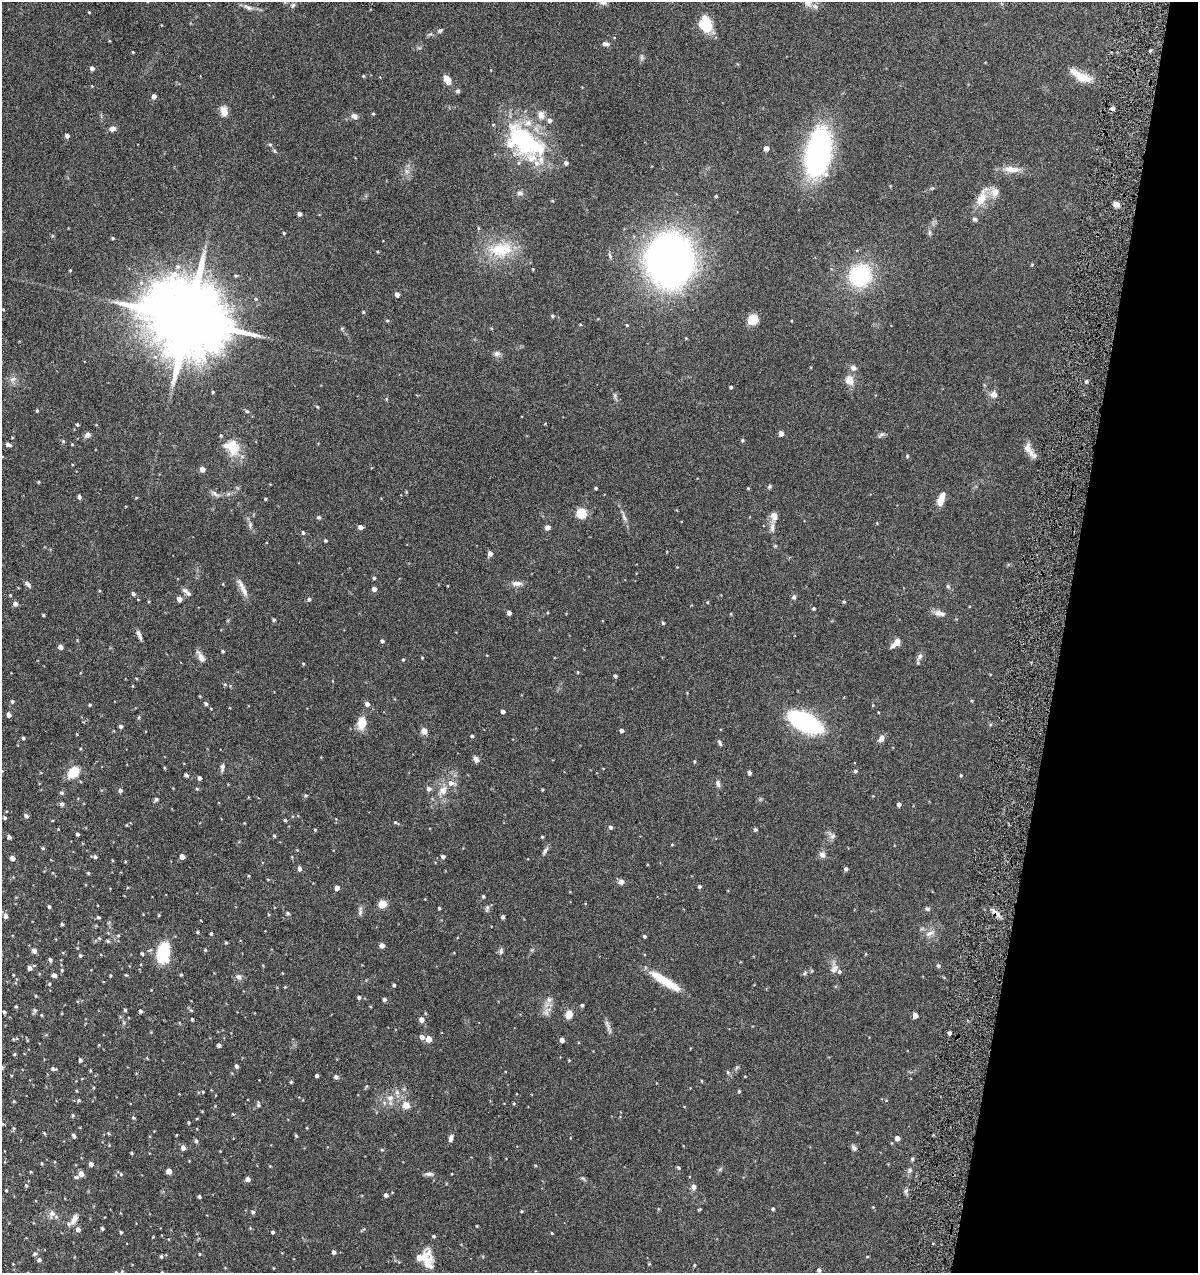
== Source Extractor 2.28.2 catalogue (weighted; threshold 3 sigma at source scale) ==
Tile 8 of 4 x 4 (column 4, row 2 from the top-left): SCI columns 3709-4904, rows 2544-3814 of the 5147 x 5088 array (HDU 1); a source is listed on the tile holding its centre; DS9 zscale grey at full resolution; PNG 1200 x 1275 px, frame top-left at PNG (2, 2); no overlay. Shown black and unused: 11% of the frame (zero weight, under 4 of 8 exposures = <1% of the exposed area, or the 3 px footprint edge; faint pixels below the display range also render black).
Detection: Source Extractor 2.28.2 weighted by HDU 2 'WHT'; one run over the whole footprint, this tile lists its part. Background 0.0995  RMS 0.0049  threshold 0.0201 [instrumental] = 3 sigma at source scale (4.09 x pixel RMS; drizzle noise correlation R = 1.36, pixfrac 0.8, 0.05/0.05 arcsec/px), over >= 5 px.
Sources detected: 408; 3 too faint to see at this stretch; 1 inside a brighter object's white glare — not listed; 18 inside a brighter listed object's ellipse — not listed separately; the other 386 listed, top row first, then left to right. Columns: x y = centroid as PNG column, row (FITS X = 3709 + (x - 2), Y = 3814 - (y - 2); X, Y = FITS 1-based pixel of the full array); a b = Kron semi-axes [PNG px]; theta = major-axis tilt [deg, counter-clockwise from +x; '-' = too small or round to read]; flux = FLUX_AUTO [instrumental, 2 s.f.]
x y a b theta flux
603 2 12 7 -15 1.9
293 5 7 6 - 1
815 6 9 6 -27 1.4
248 7 16 6 -27 2
89 12 4 4 - 0.34
705 24 17 14 -65 12
440 30 8 5 33 1
606 44 9 5 -1 1.4
1150 50 4 4 - 0.53
133 52 3 3 - 0.38
642 57 10 5 -86 1
985 62 4 3 - 0.27
92 68 4 4 - 2
363 76 4 4 - 0.49
1082 77 24 11 -10 8
447 80 11 6 -64 4
92 86 4 4 - 0.33
458 91 6 5 - 0.8
154 96 4 4 - 2.2
1113 108 5 4 - 1.6
224 111 12 7 -79 3.9
373 114 4 3 - 0.56
354 116 9 7 -25 1.9
112 129 8 7 - 1.9
67 136 4 4 - 1.8
523 140 47 34 -45 54
270 144 6 4 -1 0.57
766 148 4 4 - 2.8
274 151 6 5 - 0.64
818 152 46 23 80 98
566 163 4 4 - 1.3
1011 169 23 8 -3 5.6
407 171 9 8 - 2.2
890 186 5 3 - 0.36
932 188 6 4 40 0.58
520 193 8 6 -15 1.3
716 196 3 3 - 0.5
982 197 33 12 63 8.3
1116 204 7 6 - 2.2
299 214 4 4 - 1.6
478 228 5 3 - 0.45
284 233 3 3 - 0.52
930 233 7 6 - 1
52 236 5 5 - 0.62
113 238 4 3 - 0.56
500 249 34 24 13 19
610 255 9 4 -67 0.91
669 260 31 26 -86 460
1032 265 4 4 - 0.48
178 266 7 7 - 1.4
533 269 4 3 - 0.37
70 270 4 3 - 0.44
860 275 23 22 - 38
397 295 5 4 - 2
255 299 5 4 - 0.61
3 309 3 2 - 0.32
363 312 4 4 - 0.48
552 316 4 4 - 0.77
188 319 23 18 -23 7600
753 319 9 8 - 9.5
387 321 4 4 - 0.54
792 321 3 2 - 0.32
580 324 4 3 - 0.37
627 325 4 3 - 0.48
342 328 6 5 - 0.59
491 328 5 3 - 0.38
686 338 4 4 - 0.33
497 354 9 7 5 1.5
853 367 7 7 - 2.1
13 380 11 9 62 2.4
850 380 11 9 -64 4.9
1086 381 4 4 - 0.77
731 387 4 3 - 0.76
213 392 3 3 - 0.49
993 394 11 11 - 2.5
615 396 11 5 -79 1.2
317 407 4 4 - 0.46
37 410 4 3 - 0.62
247 411 7 4 -26 0.71
77 424 4 4 - 0.7
781 433 4 4 - 3.3
87 435 8 6 28 1.6
881 435 11 5 35 1.1
742 440 5 5 - 0.69
63 441 6 4 -45 0.59
72 444 4 4 - 0.38
8 445 6 4 -16 1.7
232 447 21 16 -70 11
1031 453 17 8 -41 3
907 456 5 4 - 0.57
202 469 4 4 - 3.9
38 482 4 3 - 0.49
770 487 6 5 - 0.68
596 488 3 3 - 0.66
748 488 3 3 - 0.42
406 492 5 4 - 0.39
215 494 14 6 -33 1.8
228 494 7 5 44 0.99
79 497 4 3 - 1.3
136 498 4 3 - 0.33
265 499 4 3 - 0.53
941 499 15 7 71 5.1
582 513 5 5 - 30
624 516 22 5 -67 2.3
319 517 5 5 - 0.72
774 517 13 8 88 3.1
877 523 4 3 - 0.33
250 525 9 5 82 1.2
360 527 4 4 - 2.5
547 527 4 4 - 2.8
303 533 5 4 - 0.88
325 540 4 3 - 0.67
490 553 5 4 - 2.6
374 578 4 4 - 0.67
517 583 15 7 0 2.6
28 584 9 5 -43 1.4
948 586 7 5 -63 0.9
374 589 4 4 - 2.7
244 590 25 7 -63 3.7
186 592 15 5 -42 1.7
133 594 5 4 - 1.3
10 595 4 3 - 0.43
794 597 7 6 - 1.1
179 599 5 4 - 3.1
309 599 5 5 - 0.93
707 602 4 4 - 0.36
844 602 4 4 - 0.7
15 604 5 4 - 2.3
814 608 4 4 - 0.62
509 613 4 4 - 2.1
939 613 18 7 -13 3
731 614 4 4 - 0.4
43 615 3 3 - 0.49
274 620 4 4 - 0.8
663 623 4 3 - 0.73
139 635 14 4 -68 1.6
382 641 4 4 - 1.1
896 643 11 5 46 4
60 647 4 4 - 2.6
223 651 4 3 - 0.58
201 657 15 6 -61 2.9
919 657 12 6 54 1.7
422 658 3 3 - 0.47
403 659 3 3 - 0.48
303 664 4 3 - 0.41
578 672 3 3 - 0.41
615 676 4 3 - 0.95
136 678 5 3 - 0.34
225 684 5 5 - 0.59
133 686 4 3 - 0.36
687 693 4 3 - 0.3
200 696 3 3 - 0.35
12 701 5 5 - 0.78
972 701 4 4 - 0.44
206 703 5 4 - 1.1
367 704 5 4 - 2
90 705 4 4 - 0.62
873 705 5 4 - 0.39
503 711 4 4 - 1.7
878 712 4 2 - 0.28
9 715 4 4 - 2.1
139 717 6 4 71 0.51
805 722 31 12 -28 82
362 723 16 10 80 6
121 726 4 4 - 1.3
621 730 4 4 - 1.2
424 731 7 7 - 2.4
77 734 3 3 - 0.33
472 736 4 3 - 0.74
23 738 3 3 - 0.72
882 738 9 7 54 2.2
720 743 9 4 -65 0.88
476 759 8 5 -57 1.6
694 761 4 4 - 0.54
222 767 11 5 81 1.5
164 768 4 3 - 0.43
855 771 5 4 - 0.64
73 772 12 9 45 9.5
750 773 4 3 - 1.4
186 775 5 4 - 1.2
961 775 4 3 - 0.53
199 778 4 4 - 1.5
718 783 10 6 -84 1.4
197 789 5 4 - 0.52
429 789 6 5 - 1.6
120 790 5 4 - 1.2
443 790 15 10 51 5.1
62 793 5 5 - 0.89
306 795 5 5 - 0.73
873 796 4 3 - 0.3
156 799 5 4 - 1
62 804 5 4 - 1.3
899 804 4 4 - 1.6
26 816 5 5 - 1.3
298 816 5 3 - 0.34
5 817 4 3 - 0.77
285 820 4 3 - 0.73
396 822 8 4 -35 0.62
611 827 4 4 - 1.1
58 829 3 3 - 0.27
315 830 4 3 - 0.52
755 830 4 4 - 0.85
77 834 3 3 - 0.95
831 835 15 8 -43 2
274 836 4 3 - 0.59
9 837 4 4 - 1.4
542 837 4 3 - 0.53
672 845 5 3 - 0.35
43 848 4 4 - 0.56
297 850 4 4 - 0.34
545 851 14 5 59 1.4
822 855 8 7 - 2.2
95 857 5 4 - 0.92
182 857 4 4 - 2.9
292 857 5 3 - 0.34
443 857 4 4 - 1.4
12 858 4 4 - 2.8
112 860 4 3 - 0.33
125 862 4 3 - 0.34
299 869 5 4 - 1.5
846 869 4 4 - 1.3
88 873 4 3 - 0.59
268 880 4 3 - 0.31
621 882 6 6 - 2
699 886 4 4 - 0.91
337 888 4 4 - 3.2
483 896 4 4 - 0.66
383 904 6 6 - 6.8
49 907 4 3 - 0.89
439 908 3 3 - 0.61
487 908 11 5 80 1.1
927 909 7 5 -34 0.83
360 911 14 4 80 1.4
288 913 6 4 -87 0.65
996 913 15 6 -41 2.5
159 915 4 3 - 0.45
5 916 5 4 - 2.2
98 917 4 4 - 0.68
503 917 4 3 - 1.2
62 924 4 3 - 0.7
198 932 3 3 - 0.59
211 933 4 3 - 0.6
930 933 16 7 25 3
118 936 5 4 - 0.51
645 936 3 3 - 0.88
99 938 5 4 - 0.43
108 941 5 4 - 0.75
226 942 3 3 - 0.47
382 945 5 4 - 2.3
205 950 4 3 - 0.5
34 951 5 4 - 2.2
501 951 8 6 74 1.1
163 953 22 13 82 22
142 954 4 3 - 0.7
866 954 5 3 - 0.38
80 955 4 4 - 0.71
50 960 4 4 - 1
263 966 4 3 - 0.36
938 966 6 6 - 0.8
29 968 5 4 - 1.8
834 968 18 9 88 3.2
62 970 4 4 - 0.5
282 973 4 2 - 0.25
805 973 8 4 43 0.73
13 975 3 2 - 0.36
54 975 4 4 - 2.1
110 975 3 3 - 0.46
181 975 4 3 - 0.49
239 977 8 8 - 1.7
666 981 36 8 -31 14
49 984 4 3 - 0.42
394 985 3 3 - 0.84
285 987 4 4 - 0.35
359 997 4 4 - 1.2
384 999 4 4 - 1.4
549 1000 10 8 15 2.2
582 1005 4 3 - 0.8
16 1006 4 3 - 0.52
125 1010 4 4 - 0.61
191 1010 6 5 - 0.61
35 1011 8 5 69 0.87
140 1011 4 3 - 0.89
4 1012 3 3 - 0.81
546 1012 14 7 -81 2.8
425 1013 5 3 - 0.42
569 1014 8 7 - 4.8
41 1015 5 3 - 0.37
915 1015 4 4 - 3.8
192 1019 3 3 - 0.74
421 1020 5 4 - 3
609 1029 18 5 -71 1.9
950 1033 3 3 - 1.1
422 1037 4 4 - 2.4
13 1039 5 5 - 0.54
429 1039 5 4 - 5.7
27 1040 6 3 -74 0.38
562 1040 4 4 - 2.4
219 1045 4 4 - 1.4
14 1054 4 3 - 0.51
80 1060 4 3 - 1.1
569 1060 4 3 - 0.36
237 1066 4 4 - 1.3
53 1069 7 4 -12 0.98
90 1070 4 3 - 0.44
728 1072 6 5 - 0.77
317 1076 3 3 - 1.1
745 1076 4 2 - 0.27
336 1077 7 6 - 1
701 1081 4 3 - 0.39
291 1082 4 3 - 0.69
366 1087 8 3 58 0.5
739 1091 4 3 - 0.61
203 1092 4 3 - 0.42
390 1098 10 10 - 3.8
79 1100 5 4 - 0.76
14 1101 4 3 - 0.4
514 1103 4 3 - 0.45
258 1105 9 5 -82 0.93
406 1105 5 5 - 6.9
233 1114 4 4 - 0.39
73 1115 5 4 - 0.53
133 1118 4 4 - 0.66
189 1123 4 4 - 0.5
3 1124 6 3 -18 0.45
14 1128 5 5 - 0.53
44 1133 5 3 - 0.43
74 1136 5 4 - 0.94
296 1136 4 3 - 0.61
451 1138 8 5 78 1.7
897 1138 4 4 - 2.9
196 1141 5 4 - 1
183 1148 4 4 - 2.5
854 1148 8 6 -53 1.2
382 1150 5 4 - 0.52
131 1153 3 3 - 0.62
912 1159 5 5 - 0.62
42 1163 5 3 - 0.39
91 1164 4 4 - 2
535 1165 4 4 - 0.41
270 1166 4 4 - 0.32
678 1167 5 4 - 0.62
720 1169 8 4 53 0.77
910 1170 8 6 73 1.3
169 1171 4 4 - 4
31 1172 4 3 - 0.42
81 1174 5 5 - 3.1
121 1174 5 4 - 0.59
429 1174 11 5 -2 1.6
76 1177 7 4 -10 0.73
583 1178 8 5 -38 0.78
247 1179 4 4 - 2.9
26 1185 5 4 - 0.59
693 1187 6 5 - 2.2
6 1190 3 3 - 0.38
906 1191 9 6 83 1.2
386 1195 4 4 - 1.5
199 1197 4 3 - 0.96
873 1207 3 3 - 0.32
699 1209 4 3 - 0.45
773 1209 4 4 - 0.74
522 1211 3 3 - 0.45
253 1212 5 4 - 1
52 1214 11 8 76 2.7
74 1219 15 7 59 3.3
477 1226 3 3 - 0.33
102 1228 4 3 - 0.8
250 1228 4 4 - 0.44
78 1229 5 5 - 2.2
362 1230 9 3 38 0.52
121 1232 4 3 - 0.59
273 1232 3 3 - 0.97
552 1233 4 3 - 0.4
434 1236 4 4 - 0.84
153 1237 3 3 - 0.31
334 1252 4 3 - 1.3
35 1254 6 5 - 0.84
200 1254 4 3 - 0.42
161 1256 5 4 - 0.76
867 1256 5 3 - 0.34
419 1258 14 5 46 6.3
39 1260 5 5 - 1.1
427 1264 24 12 68 5.6
649 1264 4 3 - 0.43
694 1265 4 3 - 0.53
819 1270 4 4 - 1.2
122 1271 4 4 - 0.43
Overlapping masked pixels (flux is a lower limit): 1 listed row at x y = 996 913
Isophote crosses this tile's border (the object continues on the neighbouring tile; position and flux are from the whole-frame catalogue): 2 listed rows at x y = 603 2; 122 1271